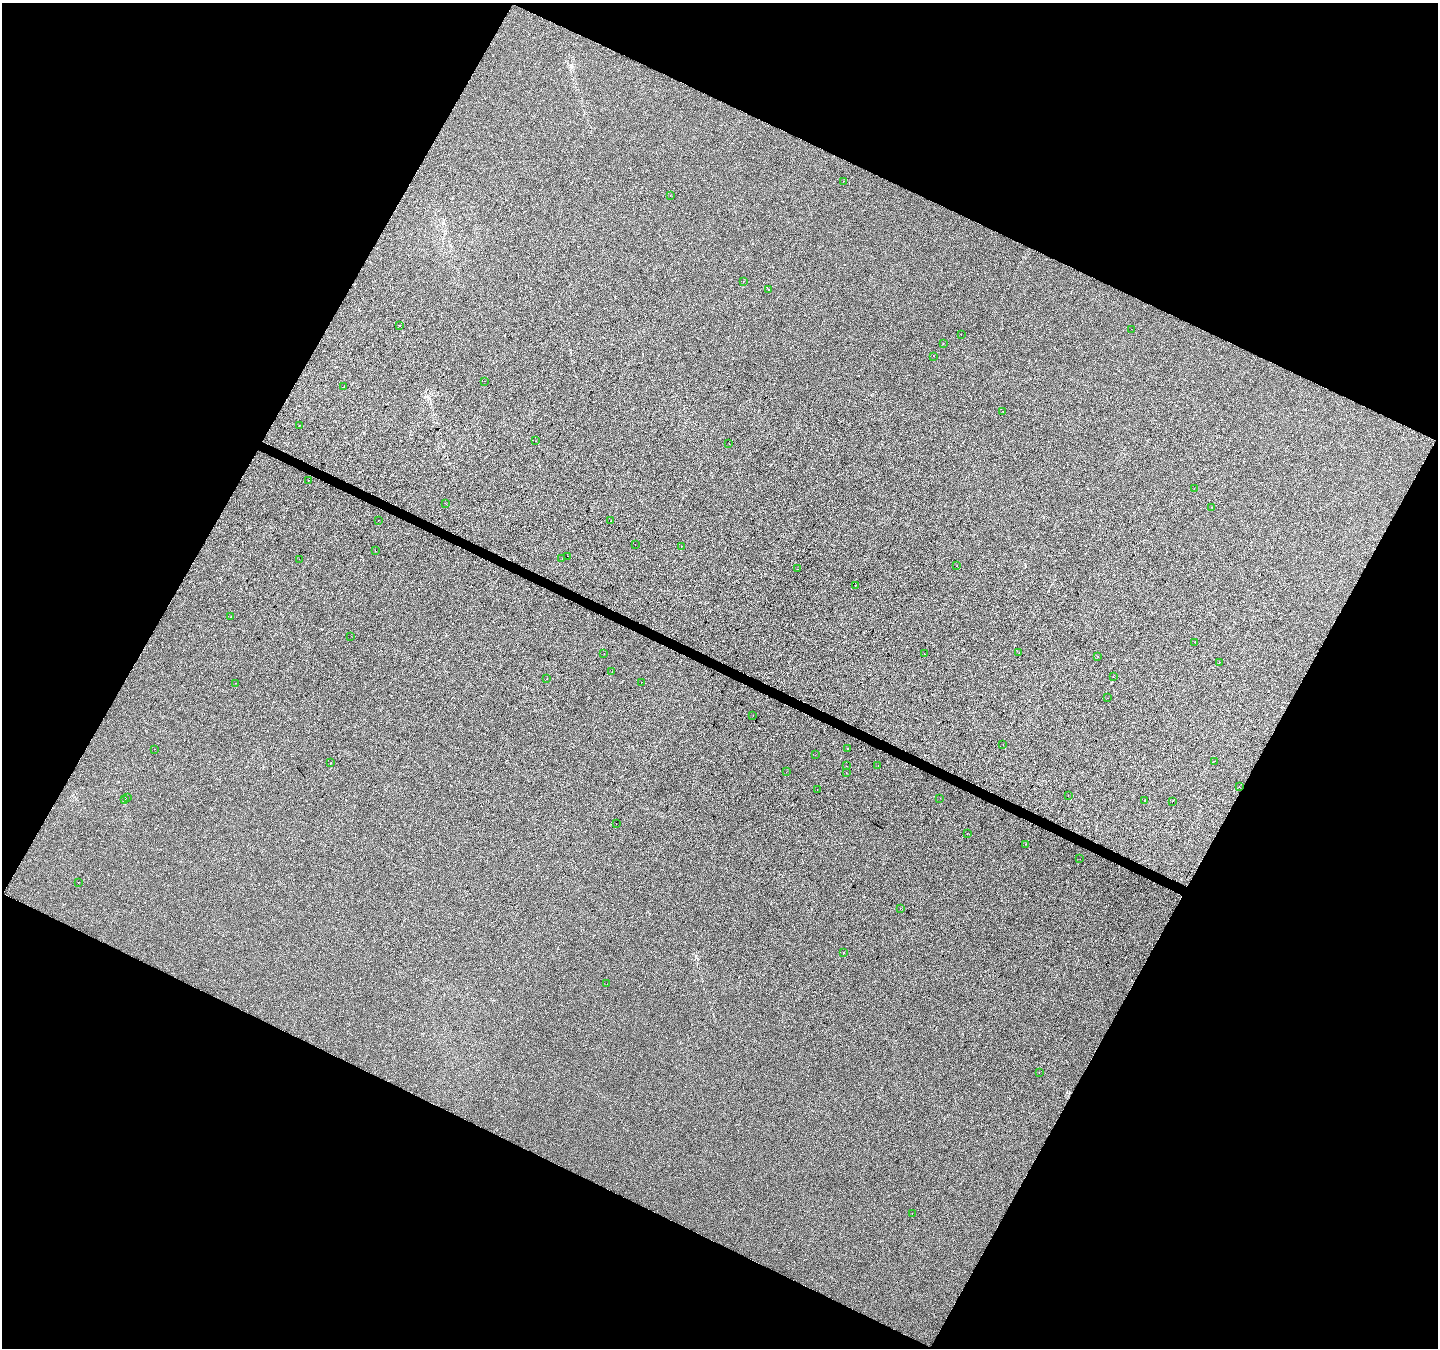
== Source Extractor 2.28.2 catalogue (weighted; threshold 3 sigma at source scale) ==
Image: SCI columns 1-5742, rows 200-5583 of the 5749 x 5849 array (HDU 1 of 3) = the unmasked area's bounding box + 8 px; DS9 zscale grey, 4 x 4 block average (1 PNG px = mean of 4 x 4 image px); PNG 1440 x 1350 px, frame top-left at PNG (2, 3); each listed source drawn as its Kron ellipse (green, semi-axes under 4 px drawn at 4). Shown black and unused: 46% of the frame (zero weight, under 2 of 3 exposures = <1% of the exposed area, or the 3 px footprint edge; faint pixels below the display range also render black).
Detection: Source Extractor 2.28.2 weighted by HDU 2 'WHT'. Background 5.63e-04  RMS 0.0042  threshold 0.0188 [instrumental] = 3 sigma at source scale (4.5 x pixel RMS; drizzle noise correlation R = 1.50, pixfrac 1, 0.0396/0.0396 arcsec/px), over >= 5 px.
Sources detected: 81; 8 cosmic-ray / hot-pixel residue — neither listed nor drawn; the other 73 listed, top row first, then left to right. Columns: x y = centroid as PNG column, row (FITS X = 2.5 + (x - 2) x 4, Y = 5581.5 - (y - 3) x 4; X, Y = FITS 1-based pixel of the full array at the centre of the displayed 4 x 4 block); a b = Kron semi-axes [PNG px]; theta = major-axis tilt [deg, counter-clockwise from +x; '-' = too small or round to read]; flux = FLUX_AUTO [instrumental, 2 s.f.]
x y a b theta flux
844 181 2 2 - 0.75
670 196 2 2 - 0.55
744 281 2 2 - 1.4
768 290 2 2 - 1
400 325 2 2 - 1.2
1131 329 2 2 - 0.33
961 334 2 2 - 0.53
943 343 2 2 - 0.59
934 356 2 2 - 0.5
485 381 2 2 - 0.64
344 387 2 2 - 0.53
1003 411 2 2 - 0.73
299 426 2 2 - 0.96
536 441 2 2 - 1.7
729 444 2 2 - 0.45
309 480 2 2 - 1.3
1194 488 2 2 - 0.66
446 504 2 2 - 0.83
1211 507 2 2 - 1.5
378 520 2 2 - 0.44
611 521 2 2 - 0.56
635 545 2 2 - 3.9
681 546 2 2 - 0.91
375 551 2 2 - 0.47
567 556 2 2 - 1.1
562 558 2 2 - 1.2
299 559 2 2 - 2.1
957 566 2 2 - 4.3
797 569 2 2 - 0.44
855 585 2 2 - 1.5
231 617 2 2 - 1.7
351 636 2 2 - 2
1195 642 2 2 - 0.58
1019 653 2 2 - 0.56
604 654 2 2 - 0.37
924 654 2 2 - 0.78
1098 656 2 2 - 0.48
1220 662 2 2 - 1.1
612 671 2 2 - 0.36
1113 677 2 2 - 11
546 679 2 2 - 0.59
641 682 2 2 - 2.5
235 683 2 2 - 0.81
1107 698 2 2 - 0.39
753 716 2 2 - 0.74
1003 745 2 2 - 0.58
847 748 2 2 - 1.3
154 749 2 2 - 1.1
815 755 2 2 - 0.36
1214 761 2 2 - 0.54
331 763 2 2 - 1.6
878 765 2 2 - 0.48
846 766 2 2 - 0.39
786 772 2 2 - 0.34
846 773 2 2 - 2.6
1239 787 2 2 - 0.71
817 790 2 2 - 1.4
1068 796 2 2 - 0.45
127 798 2 2 - 7.9
940 798 2 2 - 2
125 800 2 2 - 1.4
1145 800 2 2 - 1.3
1173 801 2 2 - 0.71
616 823 2 2 - 1.2
967 834 2 2 - 0.56
1025 844 2 2 - 0.92
1080 859 2 2 - 0.52
78 883 2 2 - 4.9
900 908 2 2 - 0.6
843 953 2 2 - 3.4
607 984 2 2 - 0.53
1039 1073 2 2 - 0.98
912 1213 2 2 - 1.1
Diffuse or blended objects may show on this block-average render without a row.